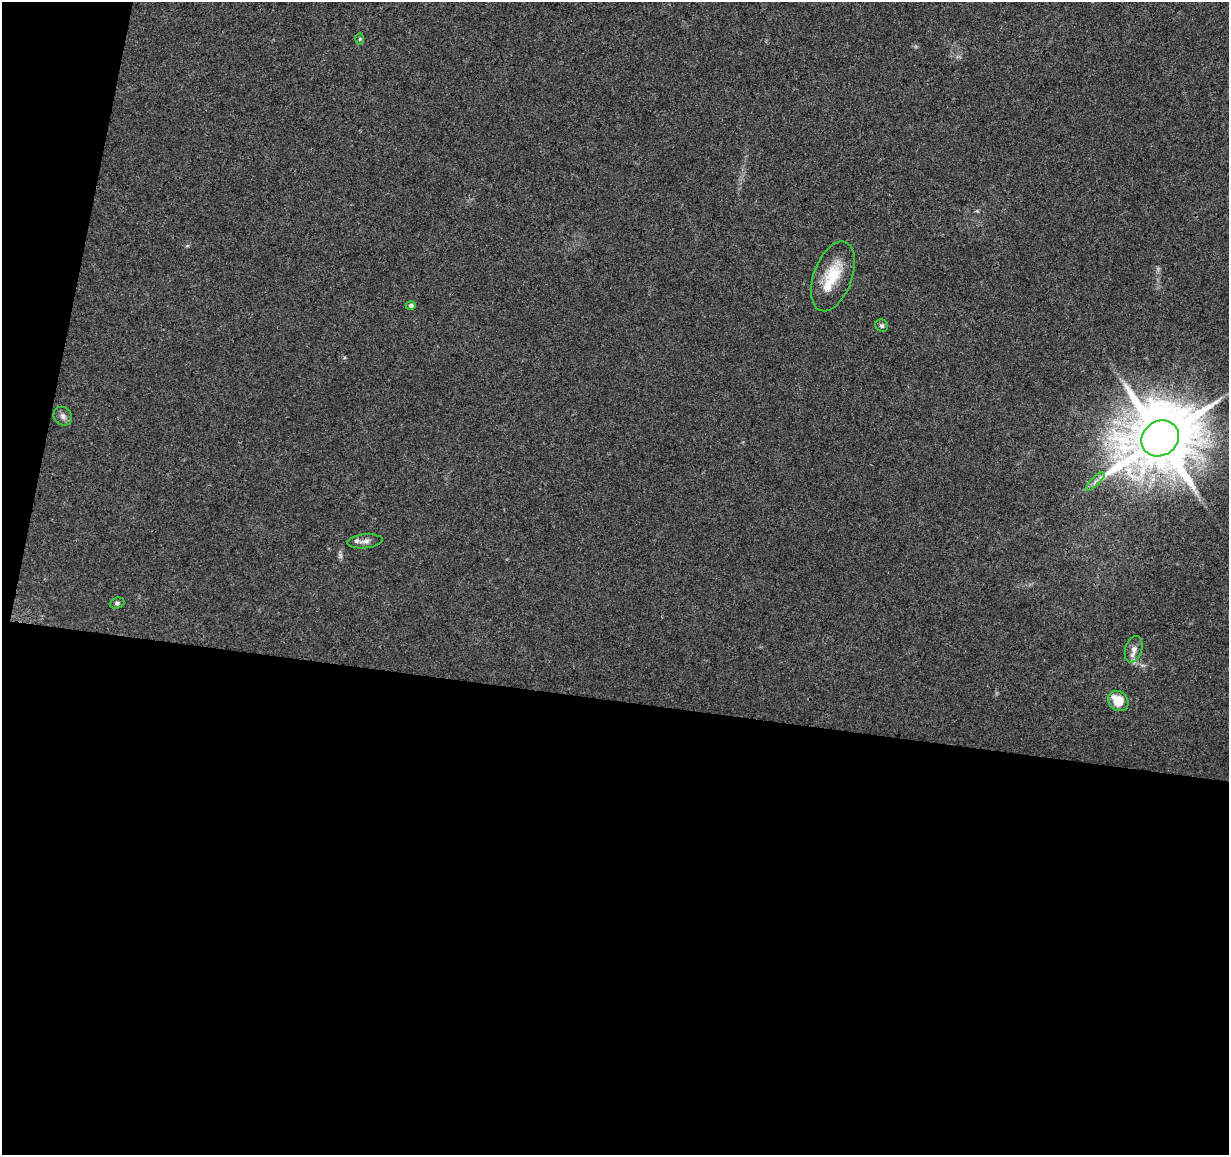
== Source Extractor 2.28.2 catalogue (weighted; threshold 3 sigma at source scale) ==
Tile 13 of 4 x 4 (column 1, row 4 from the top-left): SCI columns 10-1236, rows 285-1437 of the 4918 x 5121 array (HDU 1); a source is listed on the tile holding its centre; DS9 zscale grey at full resolution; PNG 1231 x 1157 px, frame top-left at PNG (2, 2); each listed source drawn as its Kron ellipse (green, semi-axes under 4 px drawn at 4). Shown black and unused: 42% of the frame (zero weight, under 3 of 4 exposures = <1% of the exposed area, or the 3 px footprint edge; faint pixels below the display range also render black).
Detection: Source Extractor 2.28.2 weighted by HDU 2 'WHT'; one run over the whole footprint, this tile lists its part. Background 0.0277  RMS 0.0038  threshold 0.0169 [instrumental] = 3 sigma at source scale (4.5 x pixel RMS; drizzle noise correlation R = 1.50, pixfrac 1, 0.0396/0.0396 arcsec/px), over >= 5 px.
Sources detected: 13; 2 inside a brighter listed object's ellipse — not listed separately; the other 11 listed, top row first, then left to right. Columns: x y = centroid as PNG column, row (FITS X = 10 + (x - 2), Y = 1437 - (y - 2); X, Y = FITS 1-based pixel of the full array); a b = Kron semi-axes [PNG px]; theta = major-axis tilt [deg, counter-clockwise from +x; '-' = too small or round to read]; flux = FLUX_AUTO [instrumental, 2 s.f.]
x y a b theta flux
360 39 6 4 89 0.46
833 276 36 19 70 13
411 306 5 4 - 1.1
882 326 6 6 - 0.77
63 416 10 8 -49 1.6
1160 438 20 17 37 4000
1095 481 12 3 45 1.2
365 541 18 7 5 2.1
117 603 7 5 18 0.85
1134 649 13 8 74 2.3
1118 701 11 9 -44 8.3
Overlapping masked pixels (flux is a lower limit): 1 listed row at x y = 1160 438